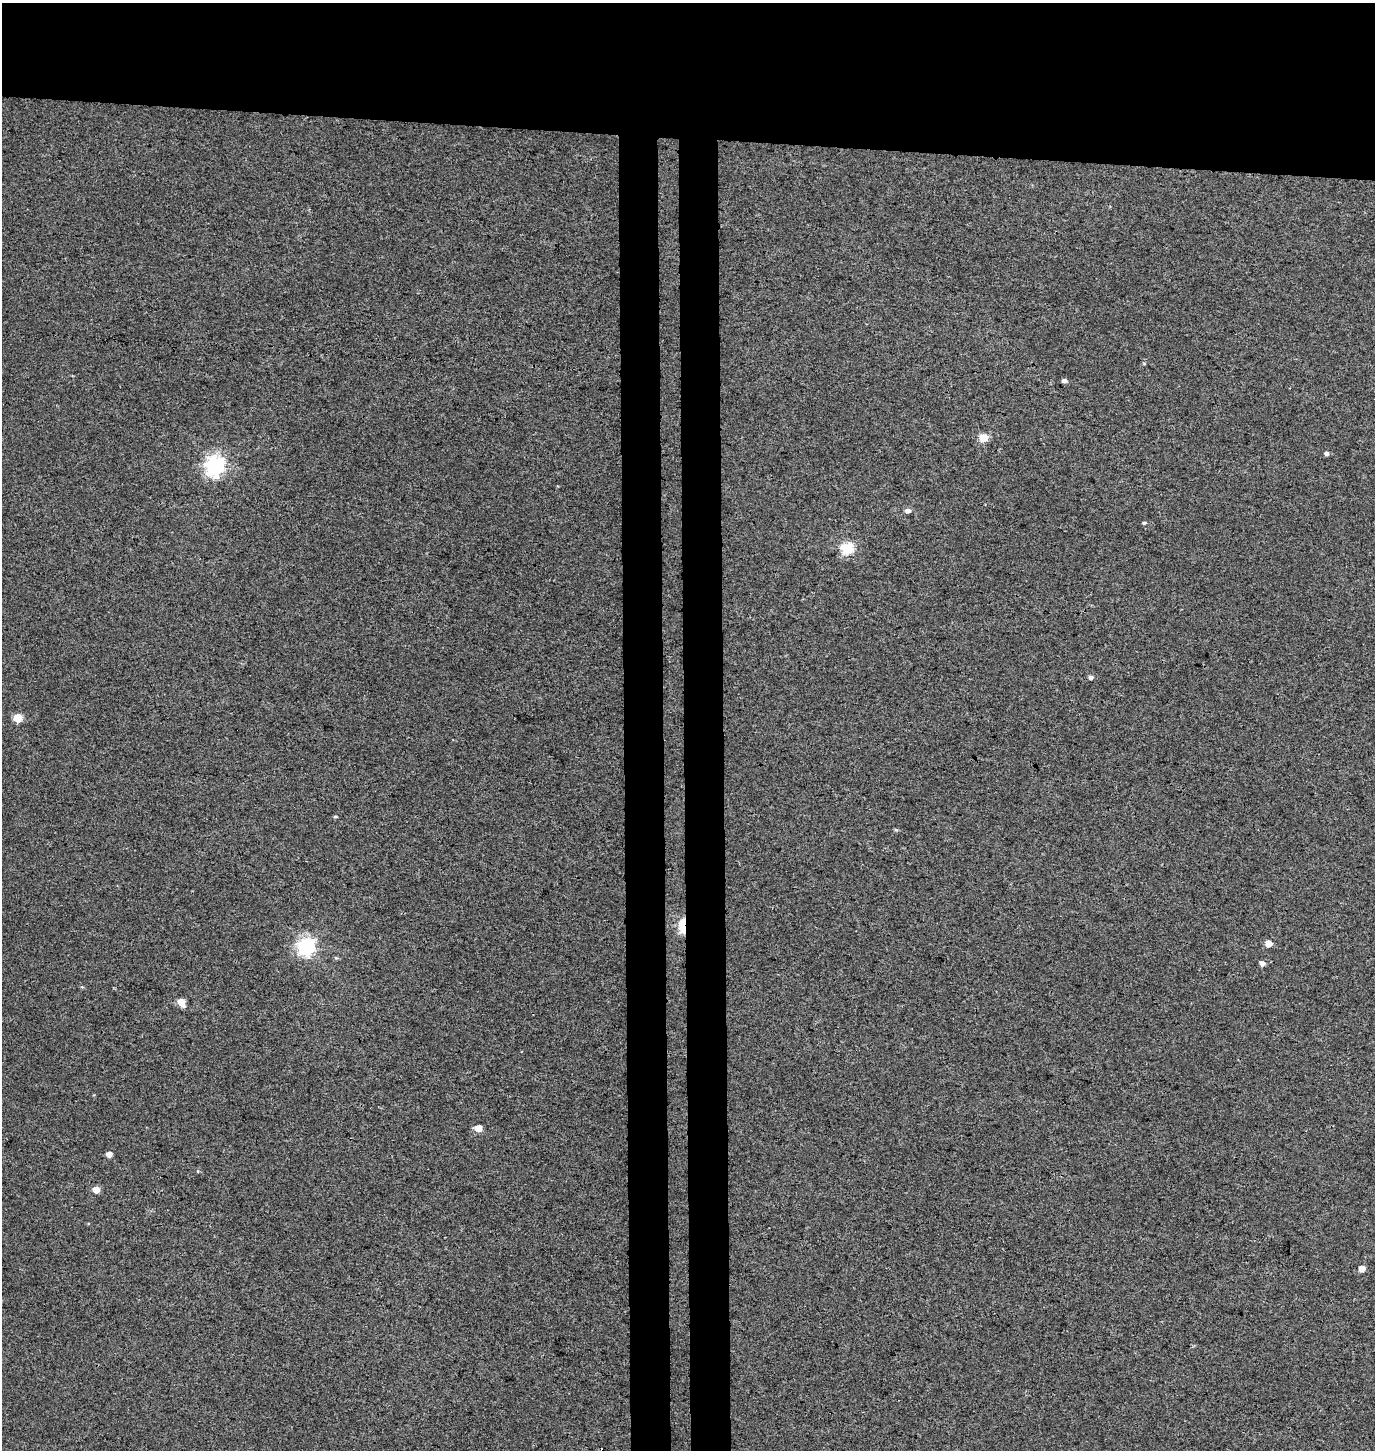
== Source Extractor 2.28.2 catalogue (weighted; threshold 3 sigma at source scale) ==
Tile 2 of 3 x 3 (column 2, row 1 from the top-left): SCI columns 1643-3015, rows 2908-4355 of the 4656 x 4358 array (HDU 1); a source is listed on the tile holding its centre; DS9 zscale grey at full resolution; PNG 1377 x 1452 px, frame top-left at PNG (2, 3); no overlay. Shown black and unused: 15% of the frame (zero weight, under 3 of 4 exposures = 5% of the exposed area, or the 3 px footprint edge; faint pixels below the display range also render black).
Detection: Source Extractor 2.28.2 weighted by HDU 2 'WHT'; one run over the whole footprint, this tile lists its part. Background 0.00244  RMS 0.004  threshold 0.018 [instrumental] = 3 sigma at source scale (4.5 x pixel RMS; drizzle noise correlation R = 1.50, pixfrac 1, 0.0396/0.0396 arcsec/px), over >= 5 px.
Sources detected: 22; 1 cosmic-ray / hot-pixel residue — not listed; the other 21 listed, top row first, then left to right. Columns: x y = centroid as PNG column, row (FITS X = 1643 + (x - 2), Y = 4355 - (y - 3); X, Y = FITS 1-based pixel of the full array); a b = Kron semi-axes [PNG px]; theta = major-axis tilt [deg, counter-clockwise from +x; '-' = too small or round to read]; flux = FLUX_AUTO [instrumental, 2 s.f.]
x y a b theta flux
1144 364 5 3 - 0.34
1064 381 5 4 - 1.3
984 438 5 5 - 12
1327 453 5 5 - 1.1
214 466 8 7 - 150
908 511 6 5 - 1.6
1144 523 5 4 - 0.58
847 549 6 6 - 35
1091 677 5 5 - 1
17 718 5 5 - 12
335 817 6 3 -8 0.43
896 830 6 3 -18 0.47
683 925 11 5 -89 22
1268 944 5 5 - 4.6
306 947 7 7 - 120
1262 963 5 5 - 1.8
181 1002 6 5 - 6.8
478 1128 5 5 - 5.9
109 1154 5 5 - 2.3
96 1190 5 5 - 4.7
1362 1269 5 4 - 3.6
Overlapping masked pixels (flux is a lower limit): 1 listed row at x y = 683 925